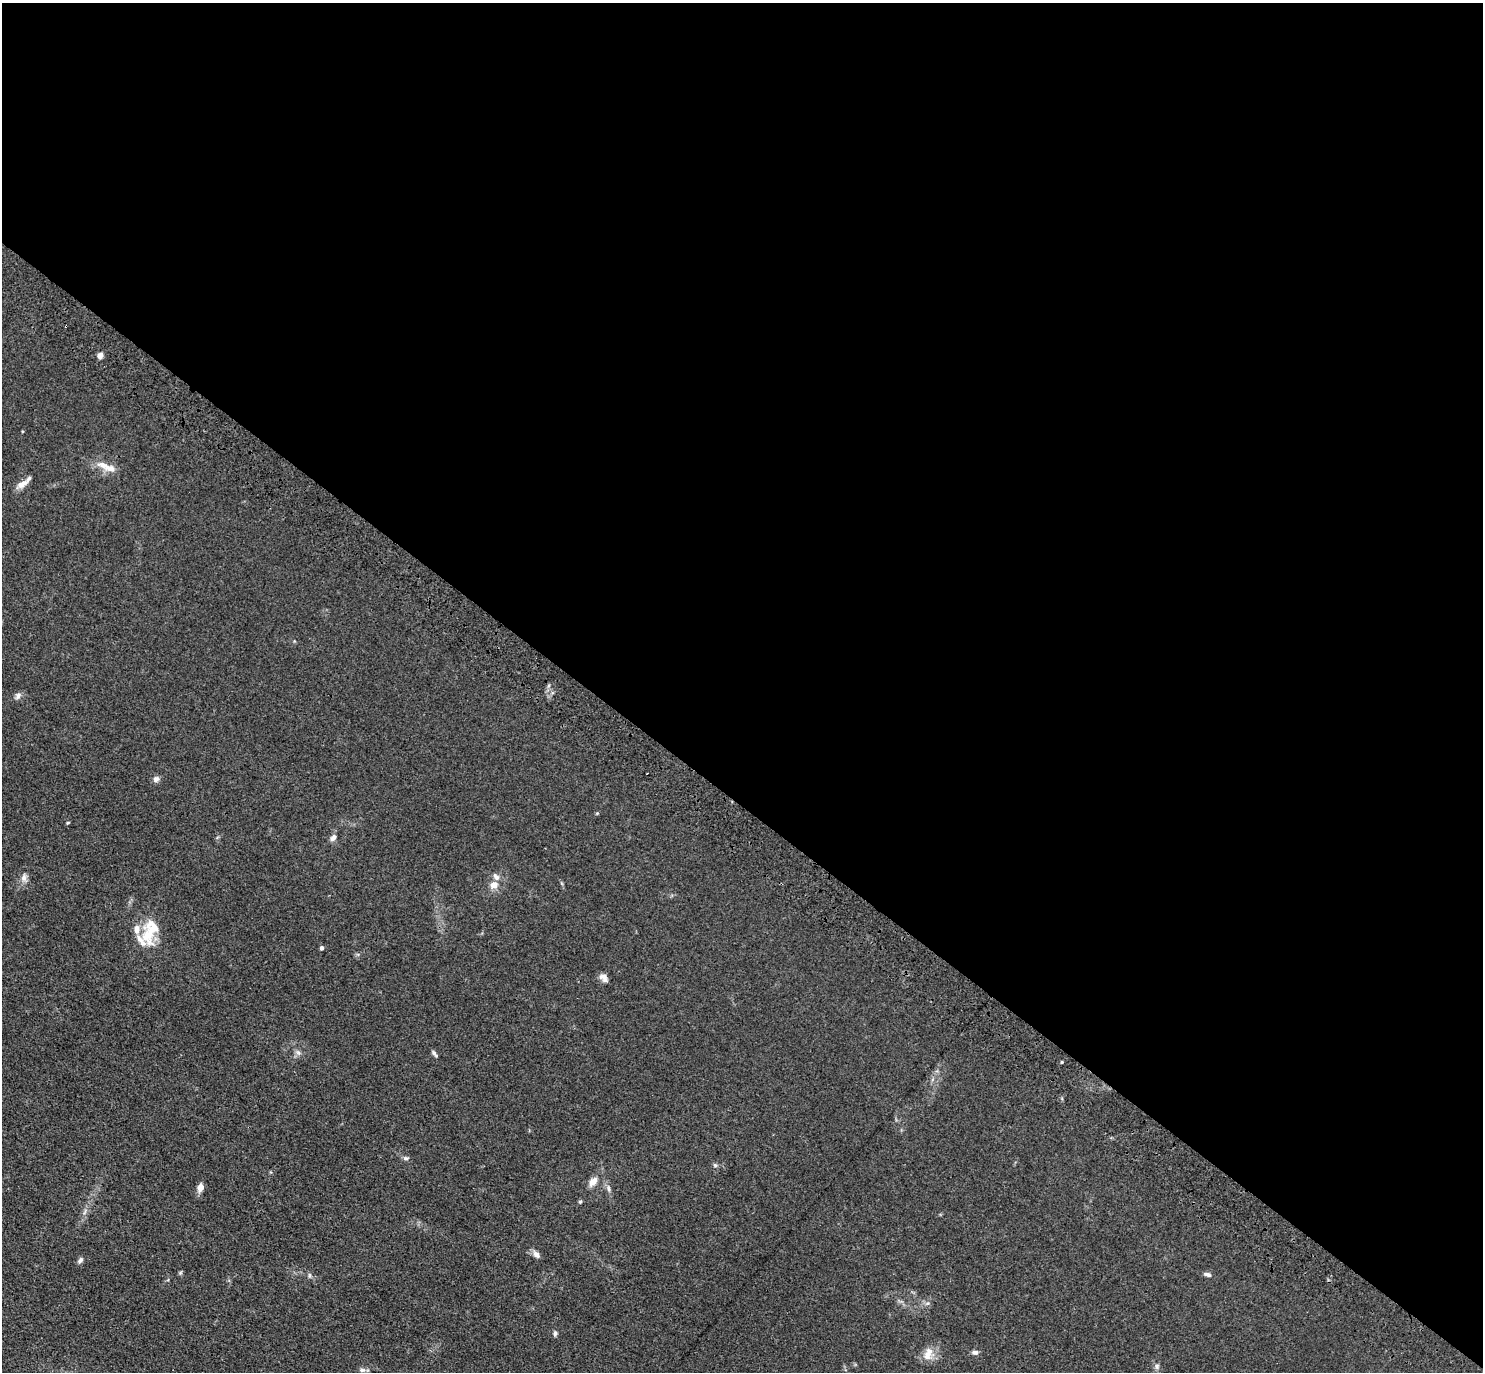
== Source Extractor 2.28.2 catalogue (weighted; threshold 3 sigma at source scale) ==
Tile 3 of 4 x 4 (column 3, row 1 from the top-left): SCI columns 3010-4490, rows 4463-5832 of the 6001 x 6022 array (HDU 1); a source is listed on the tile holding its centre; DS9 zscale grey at full resolution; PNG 1485 x 1374 px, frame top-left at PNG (2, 3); no overlay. Shown black and unused: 59% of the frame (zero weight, under 3 of 4 exposures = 4% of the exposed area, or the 3 px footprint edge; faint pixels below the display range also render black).
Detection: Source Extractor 2.28.2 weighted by HDU 2 'WHT'; one run over the whole footprint, this tile lists its part. Background 0.0394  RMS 0.0046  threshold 0.0208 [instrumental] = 3 sigma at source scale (4.5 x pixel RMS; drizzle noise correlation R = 1.50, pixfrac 1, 0.05/0.05 arcsec/px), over >= 5 px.
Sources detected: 37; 1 cosmic-ray / hot-pixel residue — not listed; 6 inside a brighter listed object's ellipse — not listed separately; the other 30 listed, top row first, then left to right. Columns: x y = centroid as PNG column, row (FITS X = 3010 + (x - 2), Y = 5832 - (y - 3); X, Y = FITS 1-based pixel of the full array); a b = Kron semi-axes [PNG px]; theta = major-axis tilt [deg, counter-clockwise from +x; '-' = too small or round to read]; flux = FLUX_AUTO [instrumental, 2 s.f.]
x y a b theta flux
100 355 7 6 - 2.1
109 468 19 10 -14 4.7
21 484 16 7 30 3.6
18 696 10 6 57 1.6
156 779 8 7 - 1.8
68 823 4 3 - 0.48
333 838 9 7 46 1.9
24 878 12 7 82 2.4
494 885 11 8 21 3.5
149 934 30 19 83 13
322 948 4 4 - 1.6
604 978 12 7 -43 2.5
298 1053 7 6 - 1.3
434 1054 11 4 -55 1.1
1062 1062 3 3 - 0.51
405 1158 8 5 -14 1
715 1165 6 5 - 0.84
593 1182 13 8 50 3.8
200 1187 9 6 76 3.4
608 1189 10 6 -78 1.6
580 1201 6 4 68 0.67
536 1254 9 6 -48 2.4
80 1260 8 6 50 1.2
1207 1274 10 5 -15 1.4
309 1275 7 4 -90 0.77
555 1333 7 5 -88 1.1
975 1352 7 5 -7 1.6
928 1354 21 10 69 5
1157 1366 8 6 77 1.3
362 1370 10 6 -1 1.4